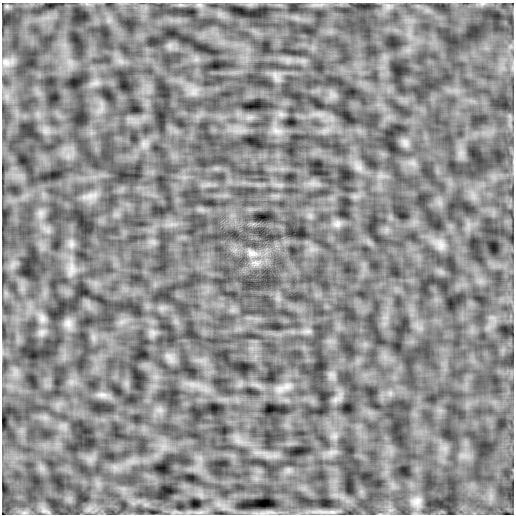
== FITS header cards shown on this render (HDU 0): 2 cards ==
NAXIS1  =                  512
NAXIS2  =                  512

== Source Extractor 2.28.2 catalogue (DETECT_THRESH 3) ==
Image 512 x 512 px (HDU 0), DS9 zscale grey, 1 PNG px = 1 image px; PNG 516 x 516 px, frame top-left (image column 1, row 512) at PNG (2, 3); no overlay
Background 0.00122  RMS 0.019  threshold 0.0576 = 3 sigma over >= 5 px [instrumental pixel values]
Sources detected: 19; all 19 listed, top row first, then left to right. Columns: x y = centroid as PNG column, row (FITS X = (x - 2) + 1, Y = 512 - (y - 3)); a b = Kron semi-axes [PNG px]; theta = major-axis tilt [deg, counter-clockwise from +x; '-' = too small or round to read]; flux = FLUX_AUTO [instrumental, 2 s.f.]
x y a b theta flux
6 62 12 9 -40 8
275 75 11 4 -68 4.4
276 131 13 7 -24 8.6
405 143 11 8 -68 5.6
359 168 8 5 0 4.3
91 196 20 7 15 10
41 213 8 7 - 5.8
337 224 11 8 38 5.7
71 244 10 8 79 6.1
441 245 14 10 -79 9.2
252 253 17 10 -15 12
71 269 20 8 86 12
42 318 14 9 -73 8.4
68 323 13 11 -88 7.9
286 386 16 9 26 11
102 395 14 6 -3 6.5
416 501 14 13 - 10
44 511 7 4 -18 3.6
332 512 11 4 0 4.5